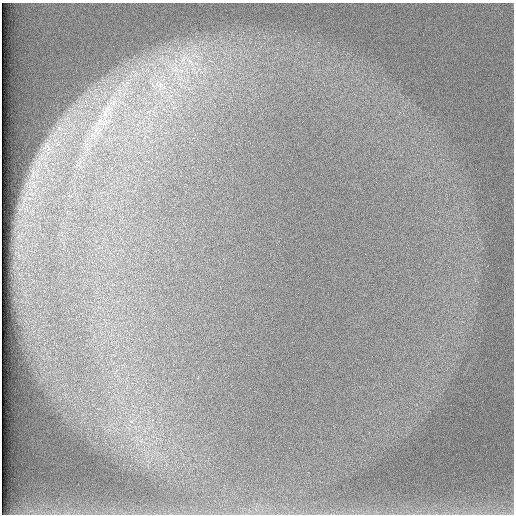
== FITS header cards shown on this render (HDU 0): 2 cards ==
NAXIS1  =                  512 /
NAXIS2  =                  512 /

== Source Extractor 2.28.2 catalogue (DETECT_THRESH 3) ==
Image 512 x 512 px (HDU 0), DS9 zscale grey, 1 PNG px = 1 image px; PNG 516 x 516 px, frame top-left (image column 1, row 512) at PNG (2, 3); no overlay
Background 98.3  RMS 2.9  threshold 8.66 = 3 sigma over >= 5 px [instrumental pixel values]
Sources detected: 7; all 7 listed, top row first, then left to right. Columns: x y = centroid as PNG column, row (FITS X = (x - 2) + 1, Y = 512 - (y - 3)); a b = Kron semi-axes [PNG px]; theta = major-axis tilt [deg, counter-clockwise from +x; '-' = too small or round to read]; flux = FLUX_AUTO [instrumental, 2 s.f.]
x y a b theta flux
183 59 18 8 56 3100
190 62 22 6 -48 2800
179 77 13 8 -50 2200
160 85 18 11 -33 3600
108 109 18 9 31 2400
96 129 9 4 37 830
48 148 13 5 -58 900